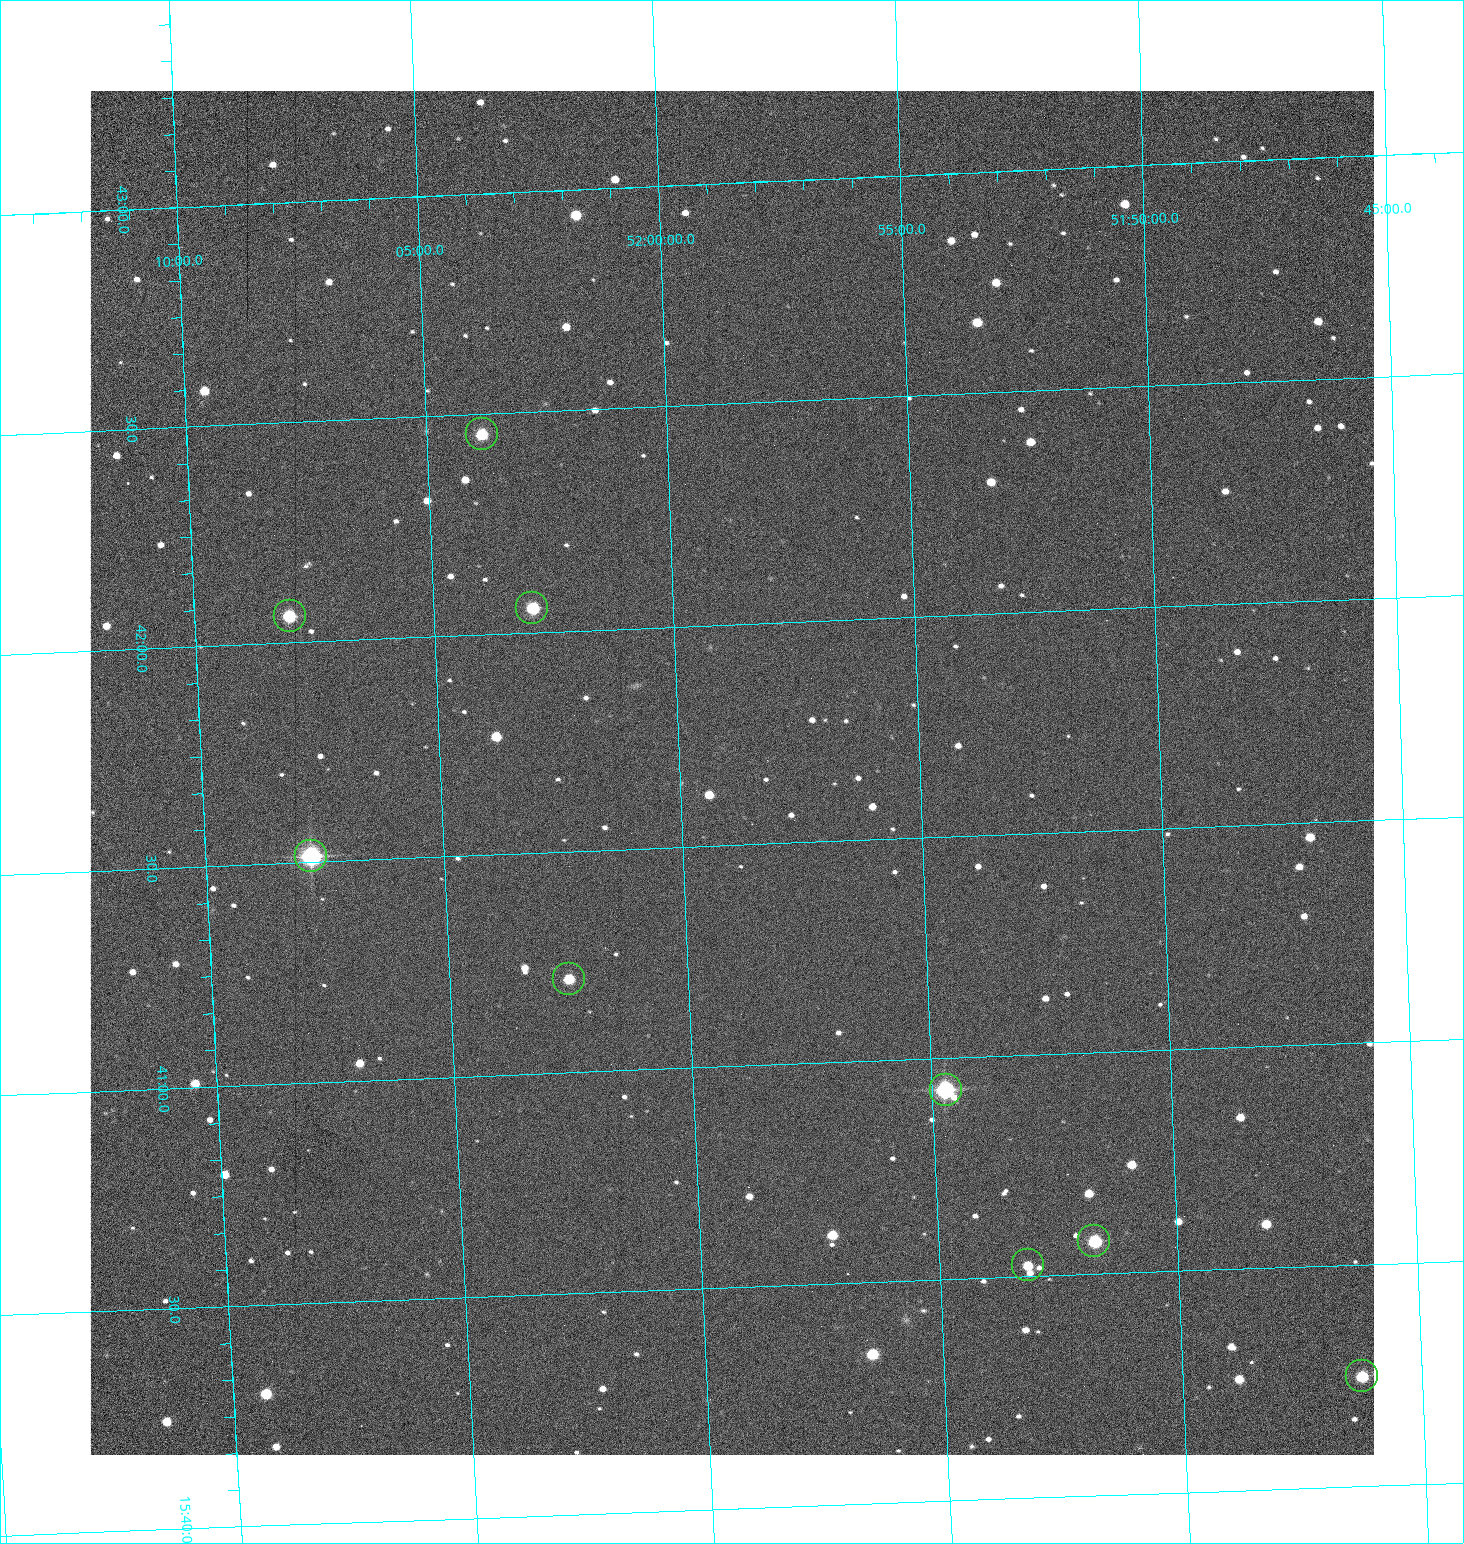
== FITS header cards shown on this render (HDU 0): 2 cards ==
NAXIS1  =                 1284 /fastest changing axis
NAXIS2  =                 1364 /next to fastest changing axis

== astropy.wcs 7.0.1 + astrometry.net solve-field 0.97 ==
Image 1284 x 1364 px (HDU 0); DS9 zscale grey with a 90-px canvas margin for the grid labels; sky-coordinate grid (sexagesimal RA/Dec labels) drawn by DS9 from the SOLVED WCS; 9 Tycho-2 reference stars matched to detected sources circled (green)
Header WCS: RA---TAN/DEC--TAN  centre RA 15:41:40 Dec +51:59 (235.42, +51.98 deg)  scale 1.26 arcsec/px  FOV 26.9' x 28.5'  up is +92 deg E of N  parity flipped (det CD > 0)
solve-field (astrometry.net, Tycho-2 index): VERIFIED the header's WCS against the Tycho-2 star catalogue (9 matches, 0 conflicts) and refined it, rather than solving blind
Solved WCS: RA---TAN-SIP/DEC--TAN-SIP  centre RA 15:41:40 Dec +51:59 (235.42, +51.98 deg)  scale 1.25 arcsec/px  FOV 26.8' x 28.5'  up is +92 deg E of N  parity flipped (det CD > 0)
The solver's refit moves the header's centre by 0.57 arcsec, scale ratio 0.9971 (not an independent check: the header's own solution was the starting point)
Tycho-2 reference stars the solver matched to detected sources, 9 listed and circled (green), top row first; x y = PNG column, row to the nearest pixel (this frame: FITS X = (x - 90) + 1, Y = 1364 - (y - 91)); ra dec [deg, ICRS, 3 dp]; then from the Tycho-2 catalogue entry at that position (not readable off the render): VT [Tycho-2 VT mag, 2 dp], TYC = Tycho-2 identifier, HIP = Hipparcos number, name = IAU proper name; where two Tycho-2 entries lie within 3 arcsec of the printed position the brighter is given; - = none
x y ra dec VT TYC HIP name
482 434 235.614 +52.064 11.61 3489-1132-1 - -
532 608 235.514 +52.049 11.19 3489-1407-1 - -
290 616 235.515 +52.133 11.12 3489-1380-1 - -
311 856 235.378 +52.130 9.31 3489-1322-1 76850 -
569 979 235.303 +52.042 11.52 3489-958-1 - -
946 1090 235.232 +51.912 9.59 3489-824-1 - -
1094 1241 235.143 +51.862 10.97 3489-1016-1 - -
1028 1265 235.131 +51.886 12.29 3489-908-1 - -
1362 1376 235.062 +51.771 11.53 3489-1453-1 - -